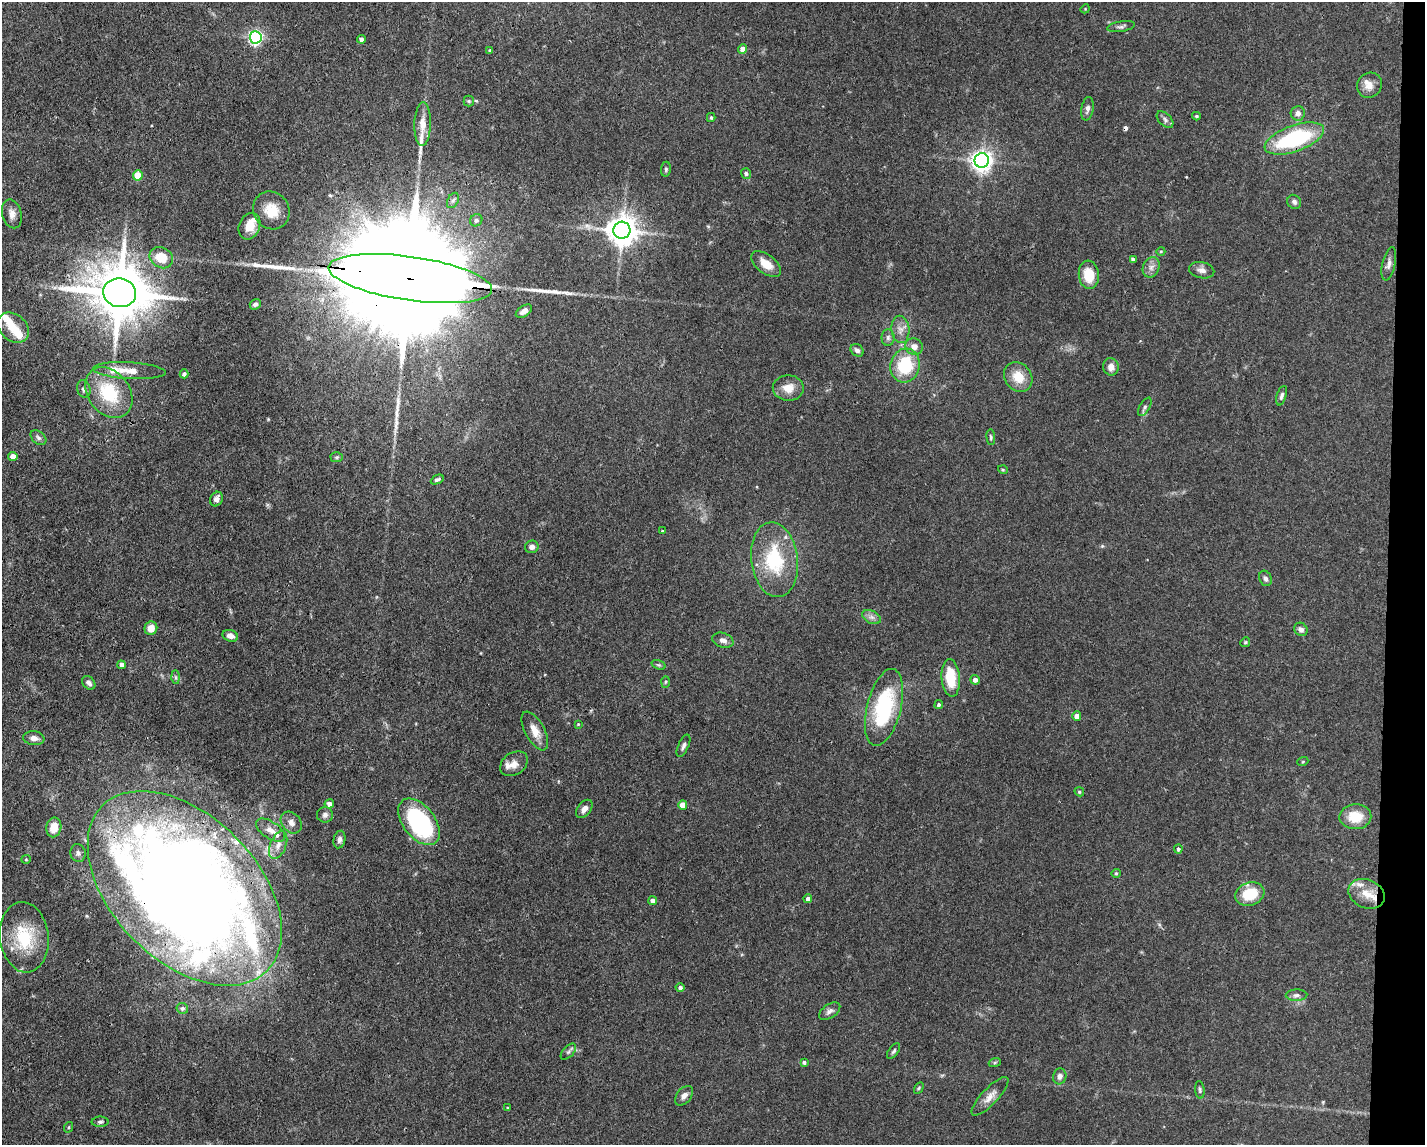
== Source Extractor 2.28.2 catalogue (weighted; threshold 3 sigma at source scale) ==
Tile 6 of 3 x 4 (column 3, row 2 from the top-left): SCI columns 2956-4378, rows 2287-3429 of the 4598 x 4572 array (HDU 1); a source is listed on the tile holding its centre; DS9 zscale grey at full resolution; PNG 1427 x 1147 px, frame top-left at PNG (2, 2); each listed source drawn as its Kron ellipse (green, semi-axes under 4 px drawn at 4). Shown black and unused: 3% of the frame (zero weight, under 3 of 4 exposures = <1% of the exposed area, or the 3 px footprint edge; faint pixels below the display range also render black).
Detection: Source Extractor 2.28.2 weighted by HDU 2 'WHT'; one run over the whole footprint, this tile lists its part. Background 0.0928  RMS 0.0042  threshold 0.0191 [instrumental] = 3 sigma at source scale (4.5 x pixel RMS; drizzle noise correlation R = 1.50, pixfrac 1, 0.05/0.05 arcsec/px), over >= 5 px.
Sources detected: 138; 2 inside a brighter object's white glare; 1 cosmic-ray / hot-pixel residue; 2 long thin detections or spike segments (spike, bleed or trail) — neither listed nor drawn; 9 inside a brighter listed object's ellipse — not listed separately; the other 124 listed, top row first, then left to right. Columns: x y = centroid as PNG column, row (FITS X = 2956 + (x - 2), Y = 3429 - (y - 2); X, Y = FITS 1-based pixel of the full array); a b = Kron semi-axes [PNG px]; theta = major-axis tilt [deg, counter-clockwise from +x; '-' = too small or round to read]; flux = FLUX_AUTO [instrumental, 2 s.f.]
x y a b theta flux
1085 9 5 4 - 0.37
1121 27 14 5 9 1.2
256 37 6 6 - 97
361 39 4 4 - 1.5
743 49 5 4 - 3.1
490 50 3 3 - 0.4
1369 85 13 12 - 3.8
469 101 5 5 - 0.58
1087 109 12 6 80 1.7
1298 113 7 7 - 2.3
1196 116 4 3 - 0.53
711 117 4 3 - 0.65
1165 119 10 6 -45 1.3
423 124 22 8 89 5.3
1294 139 31 13 20 44
982 160 7 7 - 270
666 169 7 5 82 0.8
746 173 5 5 - 0.77
138 175 5 5 - 11
453 200 8 5 62 1.1
1294 202 7 6 - 1.2
271 210 19 17 -53 8.5
12 214 15 9 -75 2.9
476 220 6 6 - 1.3
249 226 14 10 67 5.4
622 230 8 8 - 660
1161 251 4 3 - 0.35
161 258 12 10 -30 8.9
1133 260 4 4 - 1.4
766 264 17 9 -37 5.6
1389 264 17 6 77 2
1151 267 10 8 67 2.2
1202 270 13 8 -13 2.1
1089 275 14 10 -83 8.8
410 279 83 22 -8 31000
120 293 16 14 -8 2700
255 304 6 5 - 1.1
524 311 9 5 32 1.9
13 328 17 13 -41 7.5
900 329 14 9 -86 3
888 338 8 6 89 1.2
914 346 9 8 - 2.7
857 350 7 5 -39 1.4
905 366 17 14 74 19
1111 367 9 8 - 2.8
129 371 36 8 -3 5.7
184 374 4 4 - 1.3
1018 377 16 13 -54 7.5
788 388 15 12 -1 5
84 389 9 6 -73 1.3
109 393 28 21 -52 22
1282 396 10 4 73 1.1
1145 407 10 5 60 1.1
991 437 8 4 -86 0.68
38 438 9 6 -40 1.3
13 457 4 4 - 3.9
337 457 6 5 - 0.72
1003 470 5 3 - 0.39
437 480 7 4 25 0.99
216 499 7 6 - 1.9
662 531 3 3 - 0.36
532 547 7 6 - 1.8
774 560 37 23 -83 27
1265 578 8 6 -67 1.2
872 617 10 6 -26 1.7
151 628 7 6 - 4.3
1301 629 7 6 - 1.9
230 636 8 5 -19 2.3
723 640 11 7 -18 2
1245 642 5 4 - 0.53
121 665 4 4 - 1.7
658 665 7 4 -19 0.67
175 677 7 4 -89 0.82
951 678 19 9 -85 12
975 680 5 5 - 1.9
665 682 6 4 88 0.52
89 683 7 6 - 1.5
939 705 4 4 - 0.92
884 707 39 17 76 36
1077 716 4 4 - 4
578 724 4 3 - 0.34
535 731 21 9 -62 4.8
34 738 10 7 -7 2.3
683 746 12 5 65 1.4
1303 761 5 3 - 0.44
514 764 15 11 35 3.4
1079 792 5 4 - 0.57
329 804 5 4 - 2.1
683 805 5 4 - 5.6
584 809 10 6 51 2.2
325 815 8 7 - 1.5
1355 817 16 12 2 10
419 822 27 16 -52 57
291 823 12 9 -49 2.7
54 827 10 7 78 5.7
270 830 16 8 -34 4.3
339 839 9 6 78 1.4
278 845 14 8 68 3.4
1178 849 4 4 - 0.99
78 853 9 7 -76 1.4
26 859 5 4 - 0.46
1116 873 5 4 - 0.49
185 888 117 72 -45 910
1250 894 15 11 19 13
1367 894 19 14 -25 7.2
808 899 4 4 - 1.8
653 901 4 4 - 2.1
24 937 35 24 -84 22
680 987 4 4 - 1.1
1296 995 11 5 1 1.4
182 1008 6 5 - 1.1
830 1011 12 6 34 1.7
894 1051 9 4 53 0.87
568 1052 9 5 47 1
804 1062 4 4 - 0.96
995 1062 6 4 20 0.54
1060 1076 8 6 75 1.8
919 1088 6 4 60 0.53
1200 1090 9 4 -84 0.81
684 1096 11 7 50 2
990 1096 25 8 47 4
508 1108 3 3 - 0.57
100 1122 8 5 2 0.97
69 1127 5 3 - 0.41
Overlapping masked pixels (flux is a lower limit): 4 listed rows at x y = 1294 139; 410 279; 120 293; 185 888
Isophote crosses this tile's border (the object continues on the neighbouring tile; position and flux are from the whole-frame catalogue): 1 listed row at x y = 185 888